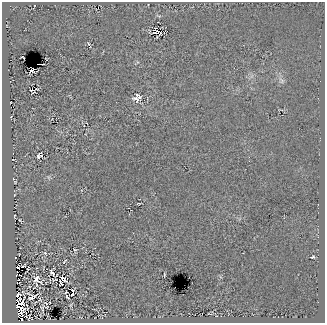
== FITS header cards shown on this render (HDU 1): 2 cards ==
NAXIS1  =                  323
NAXIS2  =                  321

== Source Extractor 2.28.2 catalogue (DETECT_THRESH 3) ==
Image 323 x 321 px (HDU 1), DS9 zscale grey, 1 PNG px = 1 image px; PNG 327 x 325 px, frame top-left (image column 1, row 321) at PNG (2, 2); no overlay
Background -4.67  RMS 24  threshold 72.7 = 3 sigma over >= 5 px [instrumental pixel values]
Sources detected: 43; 3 with non-positive FLUX_AUTO (blend fragments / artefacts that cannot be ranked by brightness) are not listed; the other 40 listed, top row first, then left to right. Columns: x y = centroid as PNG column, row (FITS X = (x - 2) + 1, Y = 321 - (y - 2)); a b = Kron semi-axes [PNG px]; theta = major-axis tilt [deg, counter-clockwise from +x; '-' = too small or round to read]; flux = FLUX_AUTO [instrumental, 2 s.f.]
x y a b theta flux
157 32 10 6 -9 7500
89 44 9 2 -65 1900
23 57 4 2 - 490
42 64 5 2 - 2900
32 70 4 4 - 2900
281 80 11 6 -56 6400
34 92 9 4 33 1100
137 98 13 9 28 12000
41 155 3 2 - 910
38 156 10 5 61 3600
40 161 2 2 - 1200
48 177 6 4 90 2400
15 182 3 2 - 1100
138 203 3 2 - 1200
14 216 3 2 - 1000
20 220 3 2 - 1000
75 250 4 3 - 1400
45 253 6 4 -45 2300
313 257 4 3 - 6200
15 258 2 2 - 860
64 261 4 2 - 1400
52 272 6 3 -53 2600
164 275 5 2 - 1200
37 279 13 9 78 11000
63 279 7 4 -42 5600
55 280 8 4 14 2500
60 281 6 3 -73 1800
42 284 8 4 -41 2800
66 292 3 2 - 1300
28 293 12 4 -19 2500
72 294 3 2 - 1700
18 295 10 4 19 3800
67 297 7 3 -53 2100
31 298 7 4 34 4100
17 299 5 2 - 700
49 303 3 2 - 960
71 305 6 3 71 1700
17 307 8 4 -80 320
42 308 15 8 83 8800
27 316 6 4 -57 2100
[3 non-positive-flux detections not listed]